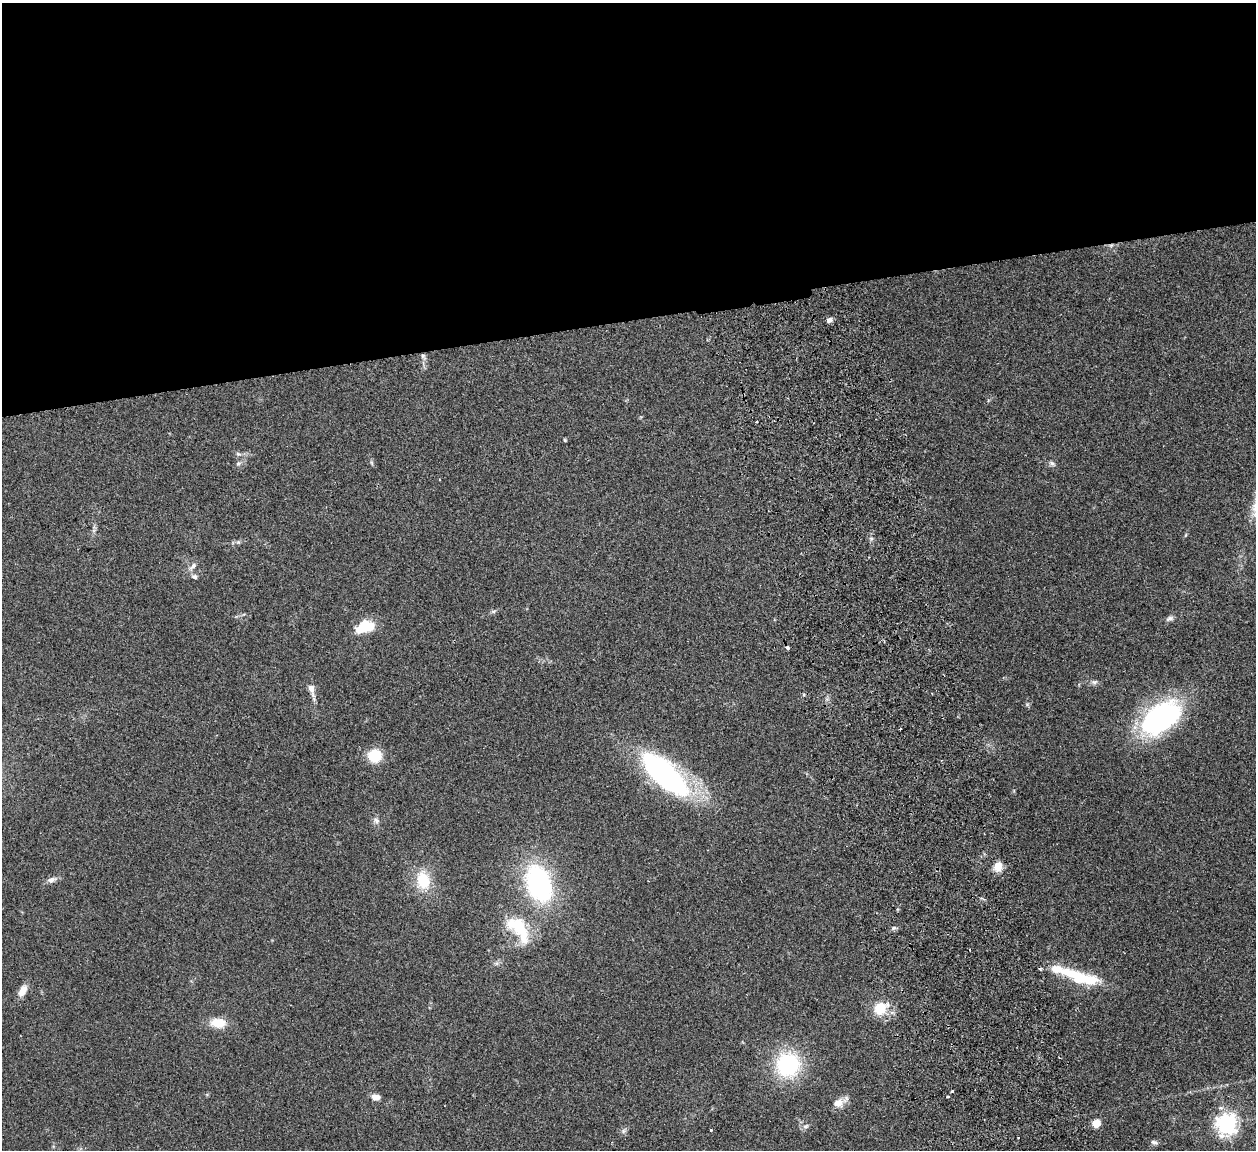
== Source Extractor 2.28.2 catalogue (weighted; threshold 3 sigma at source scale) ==
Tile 2 of 4 x 4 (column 2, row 1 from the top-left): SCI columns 1311-2564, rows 3608-4755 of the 5132 x 5030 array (HDU 1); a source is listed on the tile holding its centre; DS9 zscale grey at full resolution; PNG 1258 x 1152 px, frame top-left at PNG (2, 3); no overlay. Shown black and unused: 28% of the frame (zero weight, under 2 of 3 exposures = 3% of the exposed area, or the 3 px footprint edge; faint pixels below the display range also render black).
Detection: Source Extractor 2.28.2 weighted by HDU 2 'WHT'; one run over the whole footprint, this tile lists its part. Background 0.176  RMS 0.011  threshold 0.0488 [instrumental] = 3 sigma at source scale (4.5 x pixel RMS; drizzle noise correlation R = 1.50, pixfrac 1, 0.05/0.05 arcsec/px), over >= 5 px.
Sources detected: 47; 2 inside a brighter object's white glare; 4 cosmic-ray / hot-pixel residue — not listed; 1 inside a brighter listed object's ellipse — not listed separately; the other 40 listed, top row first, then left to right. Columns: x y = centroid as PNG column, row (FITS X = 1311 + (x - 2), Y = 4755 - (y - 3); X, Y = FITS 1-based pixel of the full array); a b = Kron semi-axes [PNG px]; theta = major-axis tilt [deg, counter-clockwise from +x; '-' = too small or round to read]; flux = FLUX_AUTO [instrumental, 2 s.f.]
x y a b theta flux
829 320 7 6 - 3.7
423 356 6 5 - 2.3
756 422 3 2 - 3.9
565 440 5 3 - 1
238 463 7 6 - 2.5
1052 463 10 5 -24 2.7
238 542 6 4 -44 1.6
193 566 13 6 48 4.4
194 577 8 6 -26 2.5
493 611 8 4 8 1.9
1170 618 11 6 23 3.4
365 626 22 12 17 26
1094 682 9 6 9 2.9
311 689 17 7 -74 7.8
1161 718 49 28 37 170
900 729 2 2 - 0.81
374 756 12 11 - 30
664 774 64 25 -44 210
376 820 9 7 -30 3.6
998 867 11 10 - 9.9
52 880 13 7 20 4.7
423 880 25 17 -80 31
539 884 33 20 -70 170
520 928 40 16 -69 42
894 928 6 4 -17 1.7
1083 978 42 15 -12 46
23 991 15 8 59 9.5
880 1008 11 10 - 27
218 1023 19 11 -2 18
788 1065 26 24 32 86
952 1092 3 3 - 3.6
376 1097 10 6 -14 7.4
948 1097 3 3 - 4.5
838 1103 16 10 25 9.5
1096 1123 6 5 - 22
1226 1123 7 7 - 640
805 1126 9 5 26 3
711 1130 3 3 - 1.9
623 1131 6 6 - 2.5
1154 1142 10 5 -19 2.8